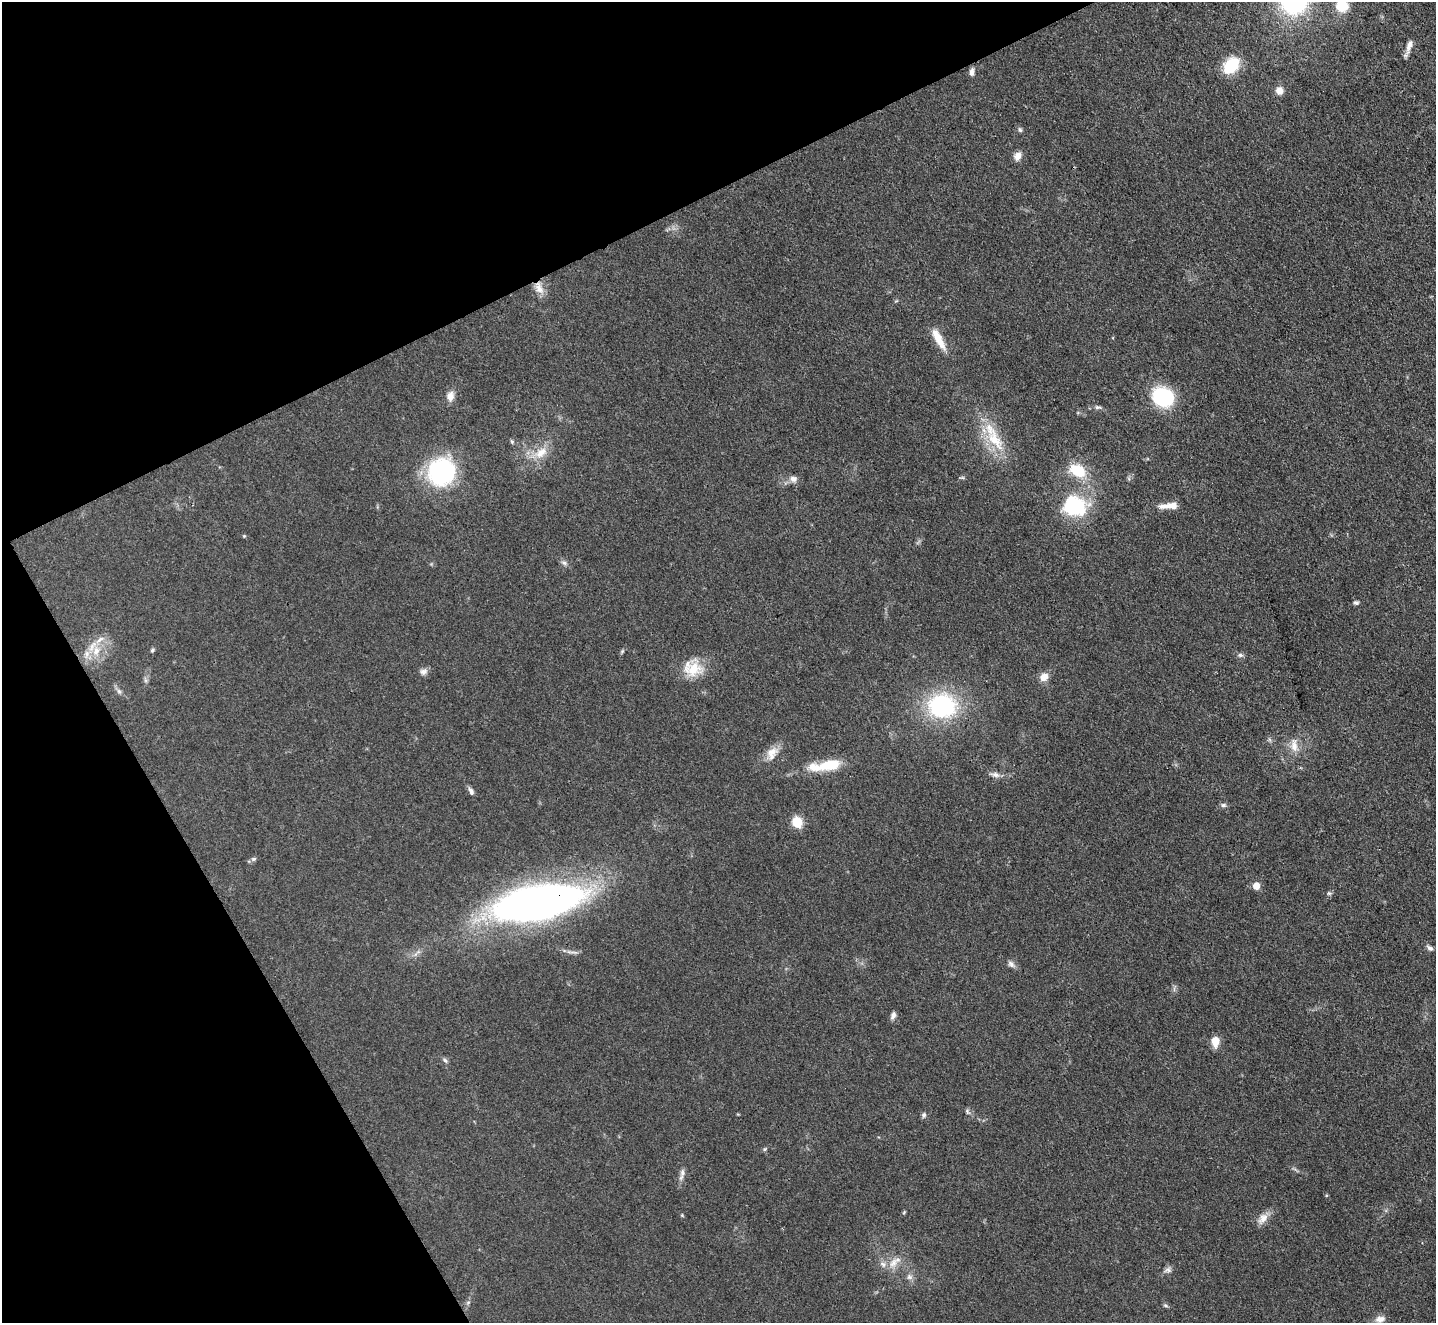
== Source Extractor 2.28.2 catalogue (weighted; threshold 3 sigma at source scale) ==
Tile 5 of 4 x 4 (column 1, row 2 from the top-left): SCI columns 3-1436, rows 2933-4253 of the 5739 x 5728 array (HDU 1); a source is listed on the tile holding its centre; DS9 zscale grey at full resolution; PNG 1438 x 1325 px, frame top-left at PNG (2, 2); no overlay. Shown black and unused: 25% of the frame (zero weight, under 3 of 4 exposures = <1% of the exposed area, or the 3 px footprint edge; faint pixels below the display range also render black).
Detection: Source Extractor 2.28.2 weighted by HDU 2 'WHT'; one run over the whole footprint, this tile lists its part. Background 0.0737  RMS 0.0063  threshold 0.0283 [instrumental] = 3 sigma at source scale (4.5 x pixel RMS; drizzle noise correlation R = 1.50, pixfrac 1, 0.05/0.05 arcsec/px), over >= 5 px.
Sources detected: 66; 4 inside a brighter listed object's ellipse — not listed separately; the other 62 listed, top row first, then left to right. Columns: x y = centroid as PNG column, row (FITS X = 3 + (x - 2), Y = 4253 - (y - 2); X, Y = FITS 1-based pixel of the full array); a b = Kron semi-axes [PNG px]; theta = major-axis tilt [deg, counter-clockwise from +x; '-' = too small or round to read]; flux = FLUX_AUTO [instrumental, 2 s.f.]
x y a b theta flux
1294 2 22 21 - 92
1342 6 13 12 - 16
1409 45 19 7 72 4.5
1231 65 15 11 46 29
972 72 10 5 86 2.4
1279 91 9 8 - 5
1020 130 7 5 -72 1.2
1018 156 11 8 60 4
539 288 19 10 -69 6.2
939 339 29 8 -61 11
450 396 11 8 80 5
1163 397 17 14 -26 54
1098 407 10 5 -10 1.7
994 440 38 17 -53 24
512 442 6 5 - 0.92
541 452 21 12 36 10
1078 470 17 12 -29 20
441 472 31 29 56 68
793 479 10 8 -11 3.3
1074 506 23 19 -9 50
1170 506 22 7 4 8.2
244 536 5 4 - 0.68
564 563 9 5 -30 1.9
1356 603 6 5 - 1.5
152 650 6 4 42 1
96 651 16 10 77 9.2
622 651 6 5 - 0.93
1240 655 7 5 -15 1.6
693 669 27 18 5 17
423 672 11 9 33 2.8
1044 677 12 9 50 5.3
119 691 9 5 -62 1.9
942 706 27 23 1 74
1294 746 19 10 -85 6.8
772 752 20 12 29 7.7
829 765 28 12 11 19
995 775 13 7 -13 3.1
471 791 10 5 -64 2.2
1223 805 7 5 0 1.5
797 822 6 5 - 42
253 859 7 5 16 1.4
1256 886 5 5 - 11
1329 893 6 5 - 1.1
537 902 78 29 10 420
1430 948 10 5 -38 1.9
1011 964 11 6 -46 2.3
893 1015 10 6 67 2.3
1215 1041 10 7 88 8.3
445 1060 8 5 -43 1.4
967 1111 9 5 -54 1.5
924 1115 7 6 - 1.5
765 1149 6 5 - 0.89
682 1174 19 6 76 3.2
904 1212 5 4 - 0.71
682 1215 5 3 - 0.61
1263 1219 18 10 51 5.6
893 1263 17 10 57 6.7
1168 1270 11 7 9 2.3
909 1277 8 7 - 2.4
468 1302 6 4 19 0.9
1166 1305 7 3 -19 0.94
1380 1319 13 8 8 3.7
Overlapping masked pixels (flux is a lower limit): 2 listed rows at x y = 539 288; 537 902
Isophote crosses this tile's border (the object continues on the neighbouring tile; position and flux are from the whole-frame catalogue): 2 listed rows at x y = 1294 2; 1342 6